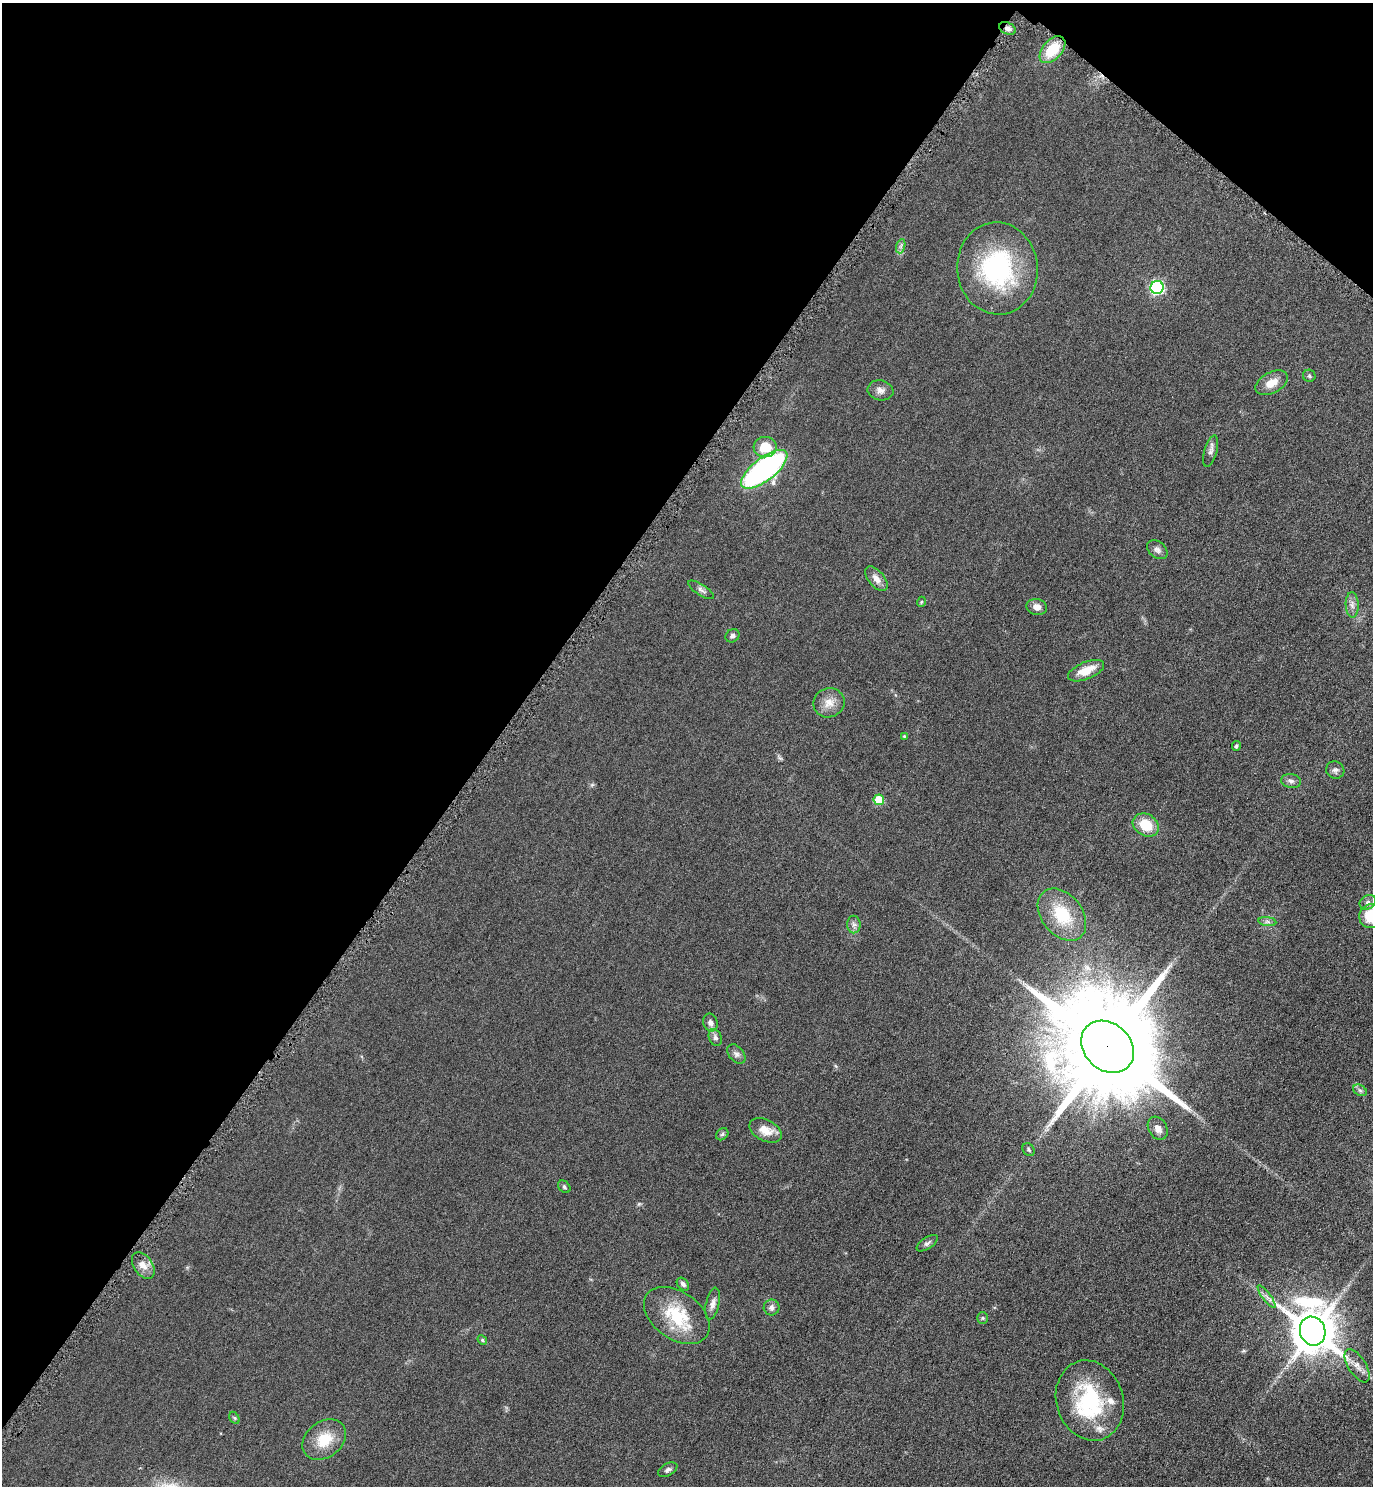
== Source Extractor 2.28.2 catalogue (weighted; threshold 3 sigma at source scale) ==
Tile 2 of 4 x 4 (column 2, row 1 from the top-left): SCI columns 1541-2911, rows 4463-5946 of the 5965 x 5960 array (HDU 1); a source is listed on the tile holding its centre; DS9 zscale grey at full resolution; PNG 1375 x 1488 px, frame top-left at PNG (2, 3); each listed source drawn as its Kron ellipse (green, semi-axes under 4 px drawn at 4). Shown black and unused: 38% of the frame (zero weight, under 4 of 8 exposures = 1% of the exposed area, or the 3 px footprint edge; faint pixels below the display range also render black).
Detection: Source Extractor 2.28.2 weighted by HDU 2 'WHT'; one run over the whole footprint, this tile lists its part. Background 0.059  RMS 0.0082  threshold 0.0334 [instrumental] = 3 sigma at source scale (4.09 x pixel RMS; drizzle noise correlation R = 1.36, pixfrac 0.8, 0.05/0.05 arcsec/px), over >= 5 px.
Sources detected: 59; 3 inside a brighter listed object's ellipse — not listed separately; the other 56 listed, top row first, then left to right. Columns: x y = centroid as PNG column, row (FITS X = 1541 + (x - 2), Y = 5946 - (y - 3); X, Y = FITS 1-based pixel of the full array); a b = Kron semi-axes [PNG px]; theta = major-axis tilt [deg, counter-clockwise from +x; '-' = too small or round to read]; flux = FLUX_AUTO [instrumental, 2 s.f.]
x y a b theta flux
1007 28 9 5 -25 2.6
1052 50 16 9 48 21
901 246 7 4 71 1.7
997 268 46 40 -84 96
1157 287 6 6 - 110
1309 376 6 6 - 1.4
1271 383 17 10 28 8.6
880 390 13 10 -11 4.1
765 447 11 10 - 17
1211 451 16 6 73 3
764 469 28 11 38 170
1157 550 11 8 -38 3
876 579 15 7 -50 5.4
701 590 15 5 -33 2.5
921 602 5 3 - 0.58
1352 605 12 6 -89 3.3
1037 607 10 8 -12 4.6
732 636 7 6 - 2.2
1086 671 19 8 22 12
829 703 16 14 19 8.4
904 736 3 3 - 0.79
1236 746 5 4 - 1.3
1335 770 9 8 - 2.6
1291 781 10 7 -9 2.7
879 800 5 5 - 27
1146 825 14 10 -30 17
1368 902 8 7 - 2.5
1062 915 29 20 -51 29
1371 916 12 11 - 23
1267 922 9 4 -8 1.9
854 924 9 6 -89 2.6
710 1022 9 7 -70 3.6
715 1038 9 6 -67 2.5
1108 1047 29 23 -44 21000
736 1054 11 7 -49 2.8
1360 1090 7 5 -30 1.6
1158 1128 12 9 -60 5.1
766 1130 17 10 -26 9.7
722 1134 7 5 45 1.3
1029 1150 7 5 -55 1.3
564 1187 7 5 -48 1.4
927 1243 12 5 34 2.1
143 1266 15 9 -56 6.2
683 1284 7 5 -47 2.3
1267 1297 14 3 -53 2.3
713 1304 16 6 78 4.1
772 1307 8 8 - 2.7
677 1315 36 24 -35 35
982 1318 5 5 - 1.1
1313 1331 14 12 -71 3000
482 1340 5 4 - 0.98
1357 1366 19 8 -58 6.9
1090 1400 41 33 -72 60
234 1418 6 4 -60 1
324 1440 24 18 37 19
668 1470 10 6 28 2.1
Overlapping masked pixels (flux is a lower limit): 2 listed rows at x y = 1007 28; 1108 1047
Isophote crosses this tile's border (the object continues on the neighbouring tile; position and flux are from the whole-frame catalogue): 1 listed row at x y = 1371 916